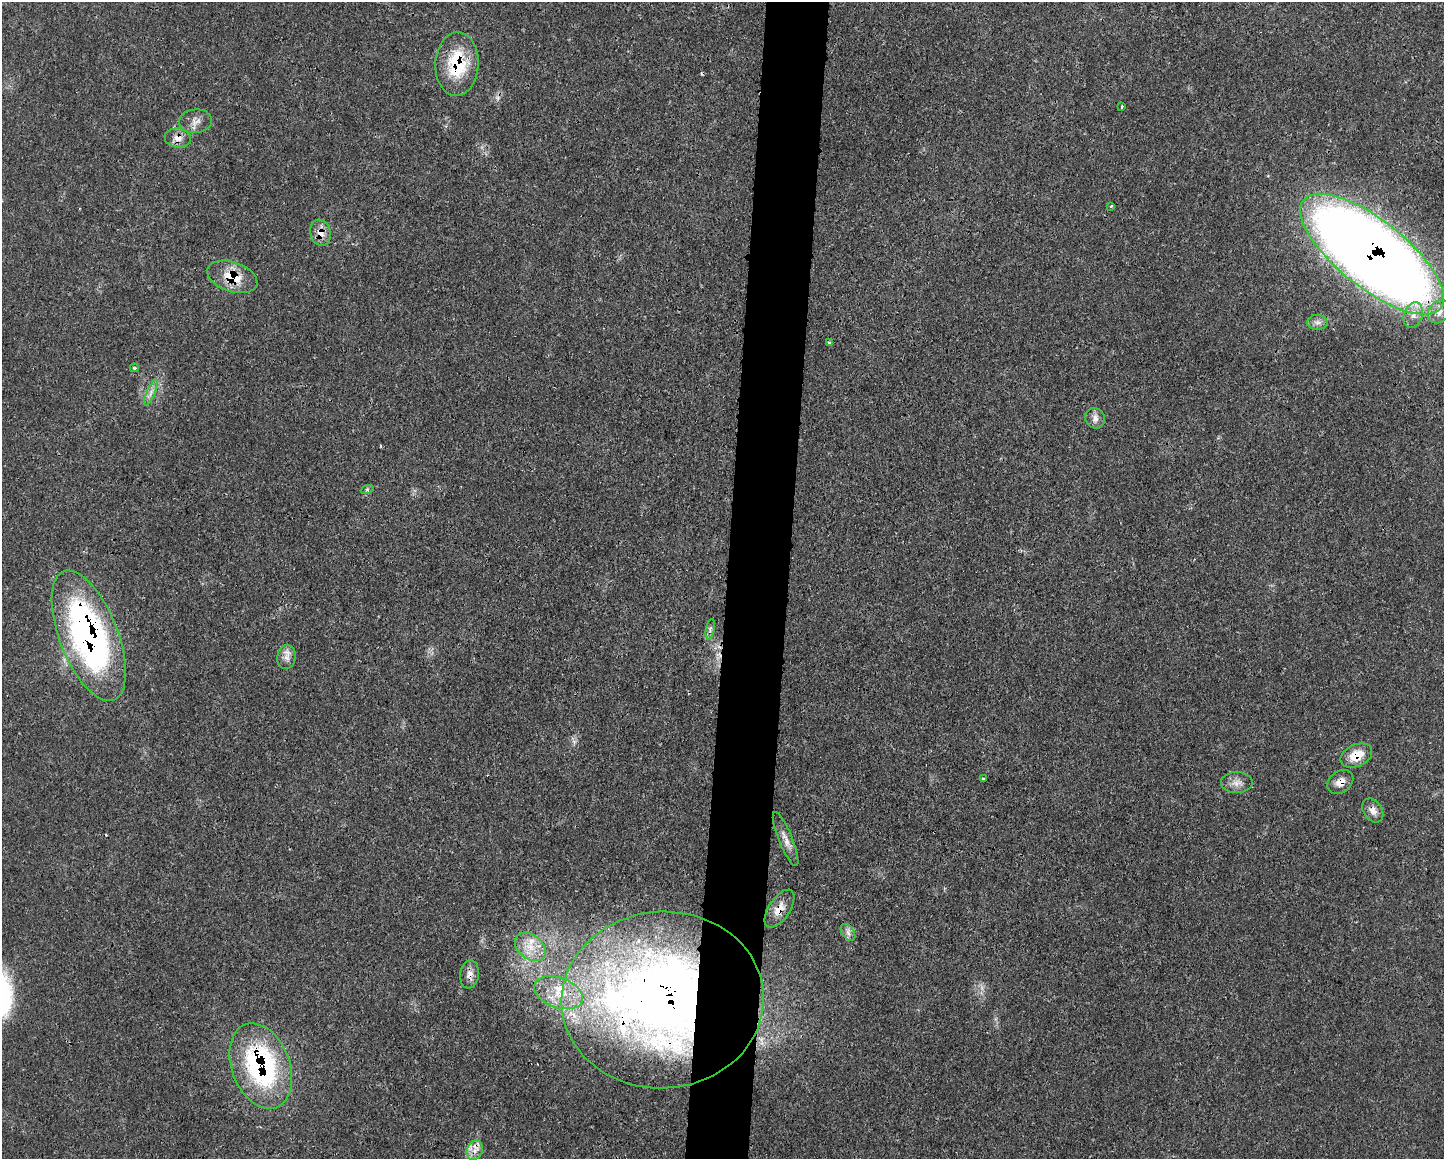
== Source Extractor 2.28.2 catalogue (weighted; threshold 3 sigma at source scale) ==
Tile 8 of 3 x 4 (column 2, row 3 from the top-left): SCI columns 1570-3011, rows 1169-2325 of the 4684 x 4651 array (HDU 1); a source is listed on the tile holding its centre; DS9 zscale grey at full resolution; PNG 1446 x 1161 px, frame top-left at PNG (2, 2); each listed source drawn as its Kron ellipse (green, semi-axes under 4 px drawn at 4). Shown black and unused: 4% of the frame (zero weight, under 3 of 4 exposures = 1% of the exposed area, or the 3 px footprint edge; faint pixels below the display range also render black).
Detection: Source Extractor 2.28.2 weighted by HDU 2 'WHT'; one run over the whole footprint, this tile lists its part. Background 0.0218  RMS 0.0024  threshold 0.0109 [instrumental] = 3 sigma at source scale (4.5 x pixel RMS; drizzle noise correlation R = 1.50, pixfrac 1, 0.05/0.05 arcsec/px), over >= 5 px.
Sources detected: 36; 3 cosmic-ray / hot-pixel residue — neither listed nor drawn; the other 33 listed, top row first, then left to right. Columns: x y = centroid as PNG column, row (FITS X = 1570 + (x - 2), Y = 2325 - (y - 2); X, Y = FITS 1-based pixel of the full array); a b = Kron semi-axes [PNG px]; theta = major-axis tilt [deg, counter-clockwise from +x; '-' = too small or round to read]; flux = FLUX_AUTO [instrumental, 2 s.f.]
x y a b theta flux
457 64 32 21 87 14
1122 106 3 2 - 0.28
195 121 16 12 6 2
178 138 13 9 -6 1.9
1111 207 3 2 - 0.35
320 233 13 10 -73 2.5
1372 254 87 34 -38 470
232 277 26 15 -18 6.9
1439 312 12 10 47 2.3
1413 315 13 9 70 2.1
1317 322 10 7 0 1.1
829 342 3 3 - 0.35
134 368 4 3 - 0.33
151 393 14 3 66 1
1095 418 10 9 - 1.4
367 490 6 4 20 0.39
710 629 10 3 80 0.56
89 636 69 29 -69 87
286 657 12 9 80 1.6
1356 756 17 11 25 4.6
983 779 4 3 - 0.37
1340 782 14 10 37 2.2
1237 783 16 10 0 2
1373 810 13 9 -56 1.8
786 839 29 7 -68 2.1
779 909 21 10 56 3.1
848 932 9 6 -55 1
530 947 17 12 -37 4.4
470 974 14 9 83 1.7
558 993 25 15 -20 7.7
663 1000 101 88 3 270
261 1066 44 29 -69 45
475 1150 10 8 68 1.8
Overlapping masked pixels (flux is a lower limit): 14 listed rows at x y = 457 64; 178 138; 320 233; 1372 254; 232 277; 89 636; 1356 756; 1340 782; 1373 810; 779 909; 470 974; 663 1000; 261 1066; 475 1150